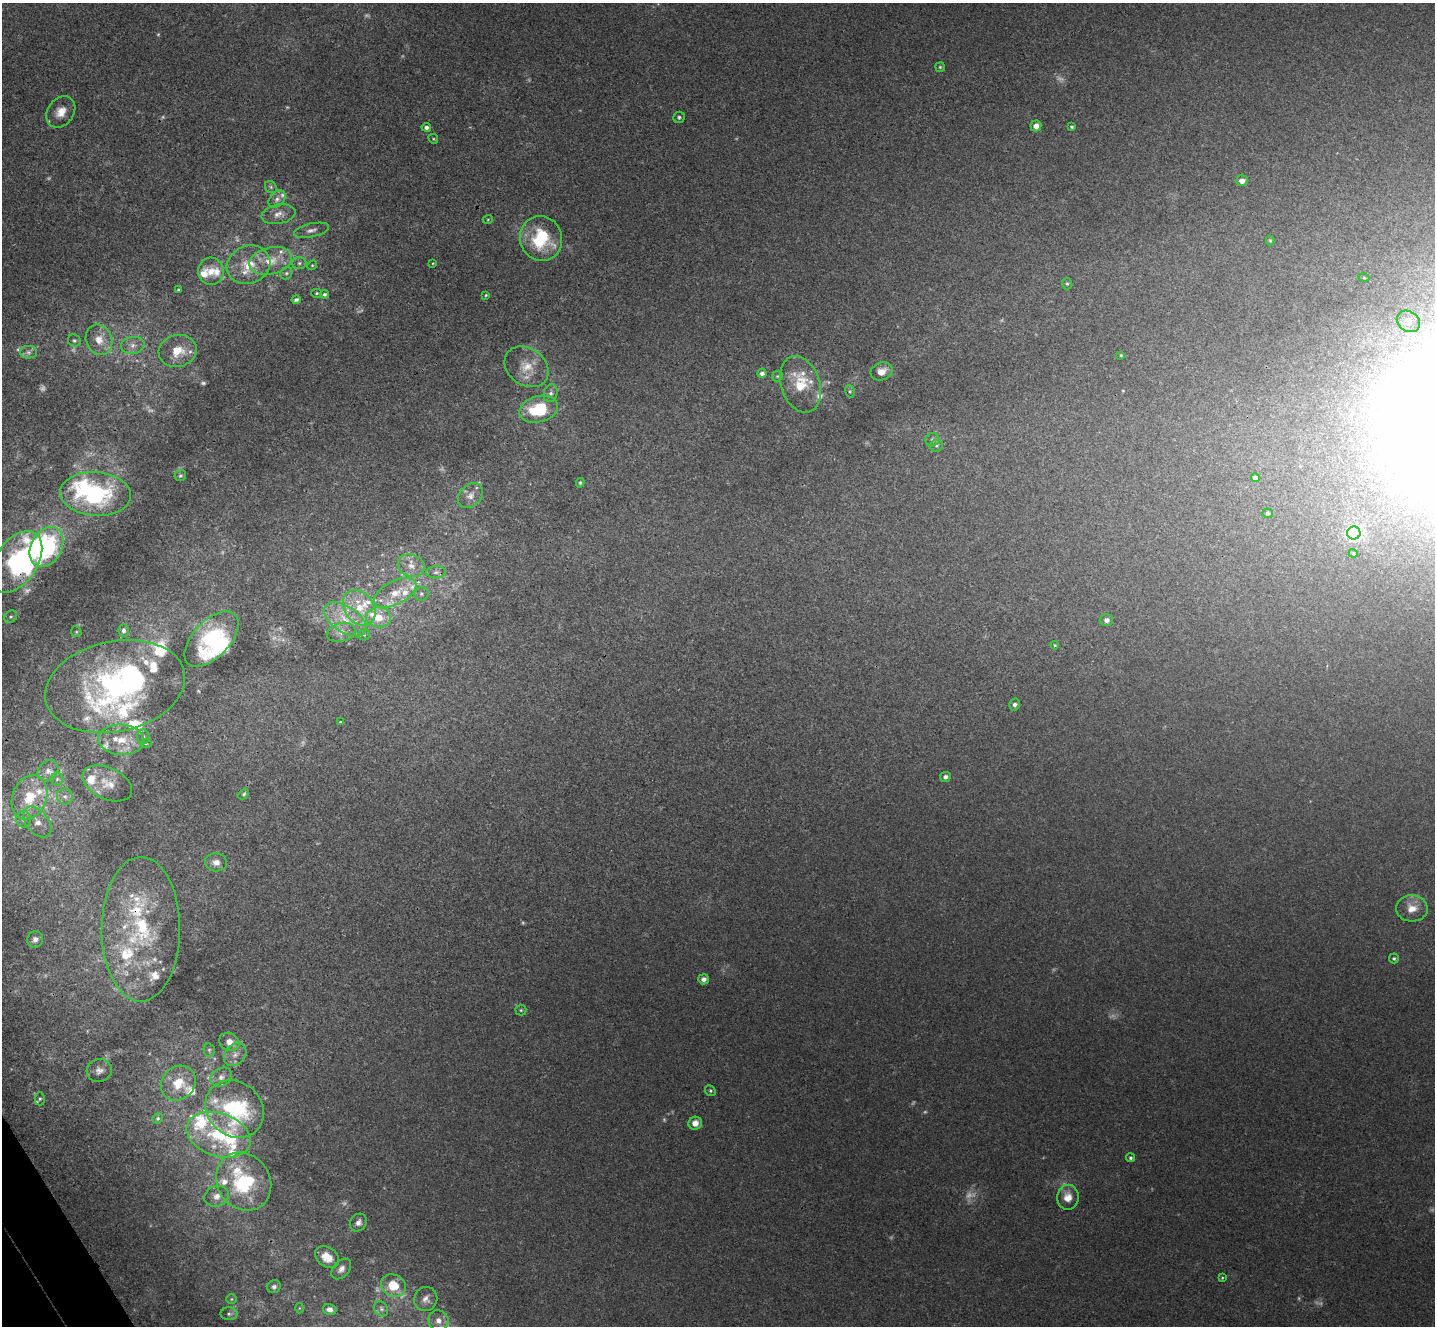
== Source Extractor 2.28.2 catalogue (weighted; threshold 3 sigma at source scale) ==
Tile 7 of 4 x 4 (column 3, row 2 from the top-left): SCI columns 2917-4349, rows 2838-4161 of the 5836 x 5807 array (HDU 1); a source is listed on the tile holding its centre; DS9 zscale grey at full resolution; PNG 1437 x 1328 px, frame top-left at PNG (2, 3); each listed source drawn as its Kron ellipse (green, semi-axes under 4 px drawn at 4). Shown black and unused: <1% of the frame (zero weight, under 3 of 4 exposures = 6% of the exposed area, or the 3 px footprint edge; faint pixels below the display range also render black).
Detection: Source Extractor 2.28.2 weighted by HDU 2 'WHT'; one run over the whole footprint, this tile lists its part. Background 0.00452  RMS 0.003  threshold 0.0135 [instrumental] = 3 sigma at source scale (4.5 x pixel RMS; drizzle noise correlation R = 1.50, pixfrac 1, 0.05/0.05 arcsec/px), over >= 5 px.
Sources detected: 208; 40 too faint to see at this stretch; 4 inside a brighter object's white glare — neither listed nor drawn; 42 inside a brighter listed object's ellipse — not listed separately; the other 122 listed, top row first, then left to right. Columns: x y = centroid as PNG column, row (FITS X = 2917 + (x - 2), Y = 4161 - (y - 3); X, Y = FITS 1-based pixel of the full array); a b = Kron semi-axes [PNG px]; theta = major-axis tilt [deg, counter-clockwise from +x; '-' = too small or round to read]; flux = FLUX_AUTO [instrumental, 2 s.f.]
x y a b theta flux
940 67 4 4 - 0.41
61 112 17 13 54 4.1
679 117 6 5 - 0.62
1036 126 5 5 - 2.2
426 127 5 4 - 1.1
1072 127 4 3 - 0.47
433 139 5 4 - 0.37
1242 181 6 5 - 1.9
271 187 6 5 - 0.64
277 199 10 7 47 1.5
278 214 17 9 10 2.6
488 219 5 3 - 0.3
311 230 18 7 12 1.9
541 239 22 21 - 18
1270 241 5 4 - 0.39
271 261 22 13 14 6.3
299 263 7 6 - 0.81
433 263 4 3 - 0.24
248 265 22 19 24 7.8
312 265 5 4 - 0.41
211 271 14 12 -85 3.6
286 273 6 5 - 0.64
1364 278 5 3 - 0.28
1067 284 6 5 - 0.53
178 290 3 3 - 0.4
317 293 5 4 - 0.39
324 294 4 4 - 0.67
486 295 4 4 - 0.35
296 300 4 3 - 0.69
1408 321 12 10 -32 2.7
74 340 6 6 - 0.6
99 340 15 13 -69 4.5
133 345 12 8 8 2.1
178 351 19 16 14 6.5
28 352 8 6 -1 1.1
1121 355 4 3 - 0.31
527 367 24 18 -36 6.4
881 371 11 8 20 3
762 373 4 4 - 1.3
777 376 6 5 - 0.46
801 384 29 19 -71 10
850 391 6 5 - 0.5
551 393 9 6 74 1.2
539 409 20 13 15 17
932 440 7 6 - 0.92
936 446 7 5 10 0.61
180 475 6 5 - 0.65
1255 478 4 4 - 1.8
580 483 5 3 - 0.46
96 494 35 22 -4 44
471 496 14 10 44 2.4
1267 513 5 4 - 0.56
1354 533 6 6 - 82
46 547 21 15 62 38
1353 553 4 3 - 0.29
16 562 34 21 56 38
411 566 13 11 -21 3.3
436 572 10 6 1 1.2
395 593 23 11 28 6.9
421 594 7 6 - 0.86
359 608 19 14 -54 8.3
11 617 7 5 41 0.66
379 617 12 10 -2 5.7
345 619 24 13 -34 7.8
1106 620 7 6 - 1.4
123 630 6 5 - 1.2
76 632 6 5 - 0.44
341 632 14 9 15 2.5
364 635 6 5 - 0.58
211 639 34 18 46 25
1055 645 4 3 - 0.34
115 687 71 45 12 71
1015 705 6 5 - 0.93
341 722 3 3 - 0.42
143 737 7 6 - 0.78
121 740 23 15 -4 7.8
146 744 6 4 0 0.37
48 771 11 9 46 2.1
945 777 5 5 - 0.97
57 779 6 6 - 0.83
107 783 26 15 -25 5.8
244 794 6 4 45 0.49
65 796 8 8 - 1.5
30 797 23 17 68 11
23 819 8 7 - 1.4
37 822 17 11 -51 3.5
216 862 11 9 -4 2
1412 908 16 13 -3 4
141 929 72 39 90 40
35 939 8 8 - 1.3
1394 958 5 5 - 0.45
704 979 5 5 - 1.4
521 1010 5 5 - 0.48
229 1042 10 8 -27 3
209 1050 7 5 -78 0.58
235 1054 13 9 48 2.7
99 1071 13 11 15 2.1
221 1077 11 9 28 1.9
178 1083 18 16 46 7.2
710 1091 6 5 - 0.46
40 1099 6 5 - 0.58
235 1109 31 27 -42 34
158 1118 5 4 - 0.55
695 1123 7 6 - 2.4
218 1135 33 21 -18 17
1131 1158 4 4 - 0.51
244 1182 30 26 -57 28
217 1196 12 10 18 2.5
1068 1197 12 10 86 3.4
358 1223 9 8 - 1.6
327 1257 13 9 -36 4.5
341 1269 12 8 48 1.6
1222 1278 4 3 - 0.28
393 1285 13 11 -25 7.7
274 1287 7 6 - 0.88
231 1299 5 5 - 0.46
426 1299 12 11 - 2.1
299 1308 5 3 - 0.29
330 1309 7 5 -13 1.7
381 1309 8 6 -55 0.94
229 1314 8 6 0 1.1
438 1321 10 10 - 2.7
Overlapping masked pixels (flux is a lower limit): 4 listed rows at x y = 46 547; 16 562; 115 687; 141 929